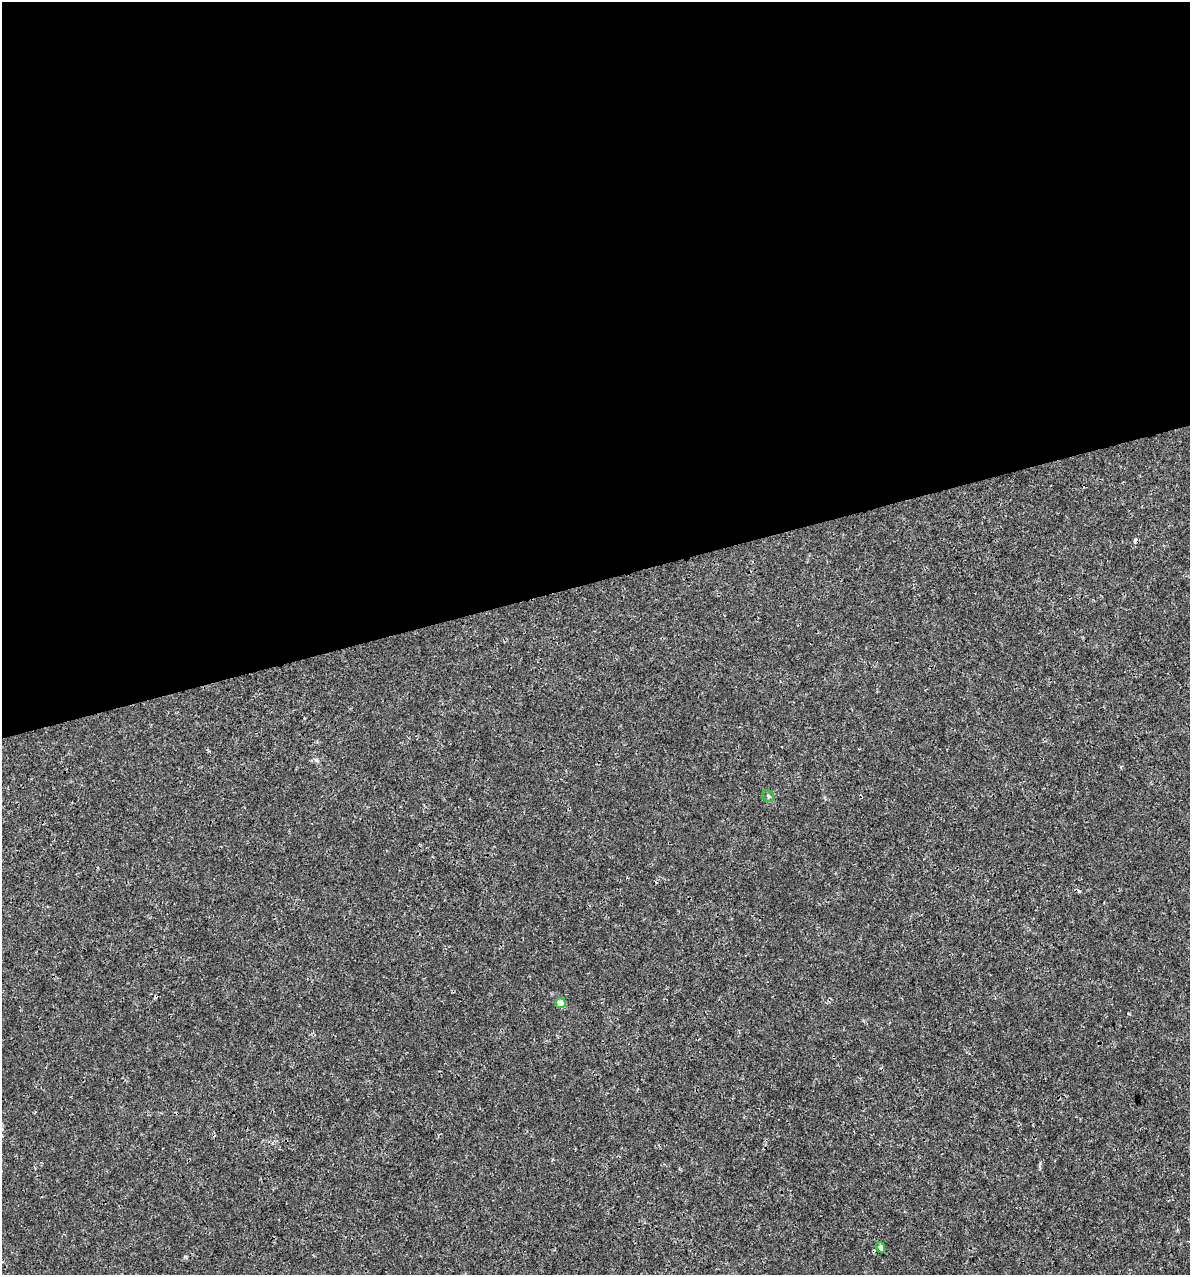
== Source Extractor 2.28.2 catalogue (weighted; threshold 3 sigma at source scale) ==
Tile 2 of 4 x 4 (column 2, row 1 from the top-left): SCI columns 1280-2467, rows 3819-5091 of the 4886 x 5091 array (HDU 1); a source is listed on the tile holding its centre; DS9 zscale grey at full resolution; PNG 1192 x 1277 px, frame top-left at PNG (2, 2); each listed source drawn as its Kron ellipse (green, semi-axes under 4 px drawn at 4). Shown black and unused: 46% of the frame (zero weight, under 3 of 4 exposures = <1% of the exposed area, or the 3 px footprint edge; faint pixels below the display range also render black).
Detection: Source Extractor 2.28.2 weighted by HDU 2 'WHT'; one run over the whole footprint, this tile lists its part. Background 3.56e-04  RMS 8.5e-04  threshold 0.00384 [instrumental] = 3 sigma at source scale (4.5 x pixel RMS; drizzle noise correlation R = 1.50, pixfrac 1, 0.0396/0.0396 arcsec/px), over >= 5 px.
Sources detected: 5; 2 cosmic-ray / hot-pixel residue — neither listed nor drawn; the other 3 listed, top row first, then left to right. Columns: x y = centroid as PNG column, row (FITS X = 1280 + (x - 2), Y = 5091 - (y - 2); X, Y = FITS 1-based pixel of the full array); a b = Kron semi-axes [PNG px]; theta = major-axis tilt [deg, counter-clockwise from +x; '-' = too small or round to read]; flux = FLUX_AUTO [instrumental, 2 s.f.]
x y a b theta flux
768 796 6 5 - 0.17
561 1003 5 5 - 1.2
881 1247 6 4 -70 0.24